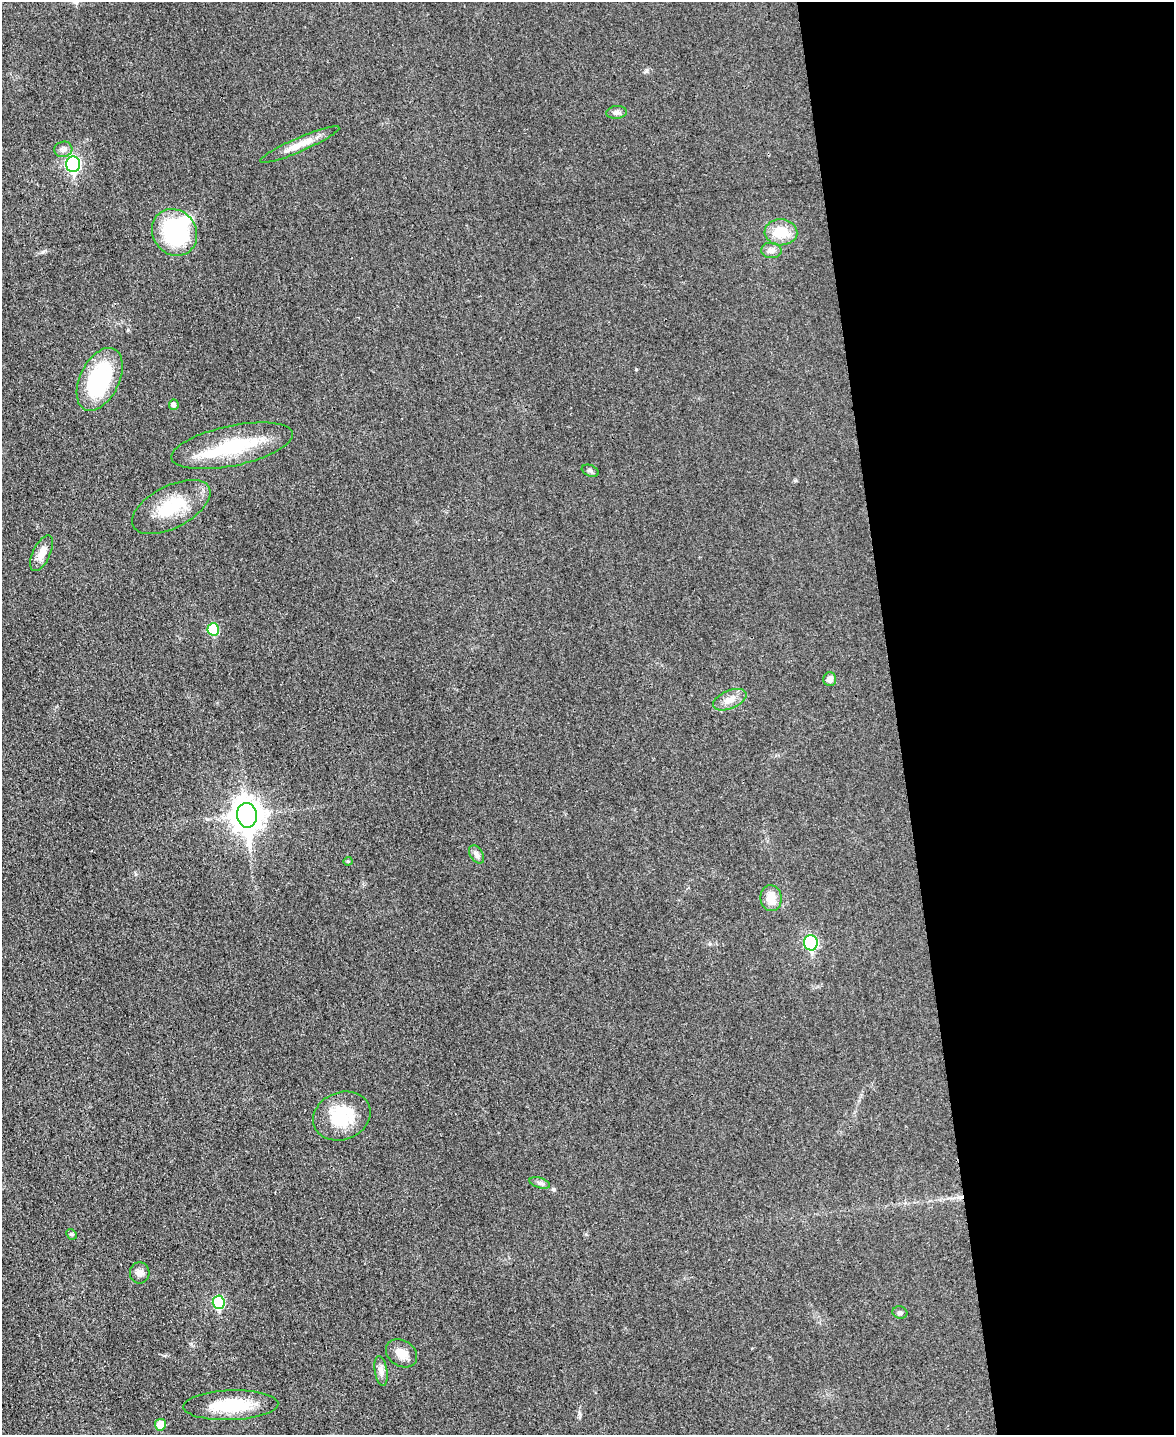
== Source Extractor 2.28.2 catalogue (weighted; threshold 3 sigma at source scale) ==
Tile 8 of 4 x 3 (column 4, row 2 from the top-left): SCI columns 3531-4702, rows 1686-3118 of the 4714 x 4696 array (HDU 1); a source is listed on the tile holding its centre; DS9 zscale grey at full resolution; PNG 1176 x 1437 px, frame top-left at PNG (2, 2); each listed source drawn as its Kron ellipse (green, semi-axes under 4 px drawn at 4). Shown black and unused: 24% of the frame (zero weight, under 3 of 4 exposures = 2% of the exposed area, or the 3 px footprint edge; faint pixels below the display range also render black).
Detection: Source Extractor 2.28.2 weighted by HDU 2 'WHT'; one run over the whole footprint, this tile lists its part. Background 0.0269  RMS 0.0049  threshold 0.0222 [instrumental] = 3 sigma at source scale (4.5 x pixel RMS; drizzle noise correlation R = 1.50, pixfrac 1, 0.05/0.05 arcsec/px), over >= 5 px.
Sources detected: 33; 2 inside a brighter object's white glare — neither listed nor drawn; the other 31 listed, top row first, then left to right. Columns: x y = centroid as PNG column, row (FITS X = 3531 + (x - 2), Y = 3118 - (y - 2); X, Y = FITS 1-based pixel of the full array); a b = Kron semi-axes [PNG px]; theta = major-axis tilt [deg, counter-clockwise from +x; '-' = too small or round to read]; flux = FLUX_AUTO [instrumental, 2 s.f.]
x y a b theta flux
617 112 10 6 5 1.7
300 144 43 7 24 7.1
63 149 9 8 - 2
73 164 8 7 - 75
174 232 24 21 -54 55
781 232 16 13 -3 11
771 250 10 7 -6 2.3
100 379 34 19 64 43
174 405 5 5 - 1.6
232 446 62 20 12 33
590 471 9 5 -22 1.1
171 507 43 21 27 22
42 553 19 8 65 4.9
213 629 6 6 - 20
830 679 7 6 - 2.8
730 700 18 9 23 4.8
247 815 12 10 -82 670
476 854 10 6 -58 1.9
348 861 4 4 - 0.55
771 898 13 10 -82 6.7
811 943 7 6 - 55
342 1116 29 23 22 22
540 1183 10 5 -18 1.4
71 1234 6 4 -44 0.75
140 1273 11 9 86 2.5
219 1302 7 6 - 28
900 1312 7 6 - 1.2
402 1353 17 12 -34 6
381 1371 15 6 -81 2.5
231 1405 47 14 2 24
160 1425 6 5 - 6.5
Unlisted compact peaks at least as high as the median listed source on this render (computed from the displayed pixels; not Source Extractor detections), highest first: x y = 553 1189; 42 252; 636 369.